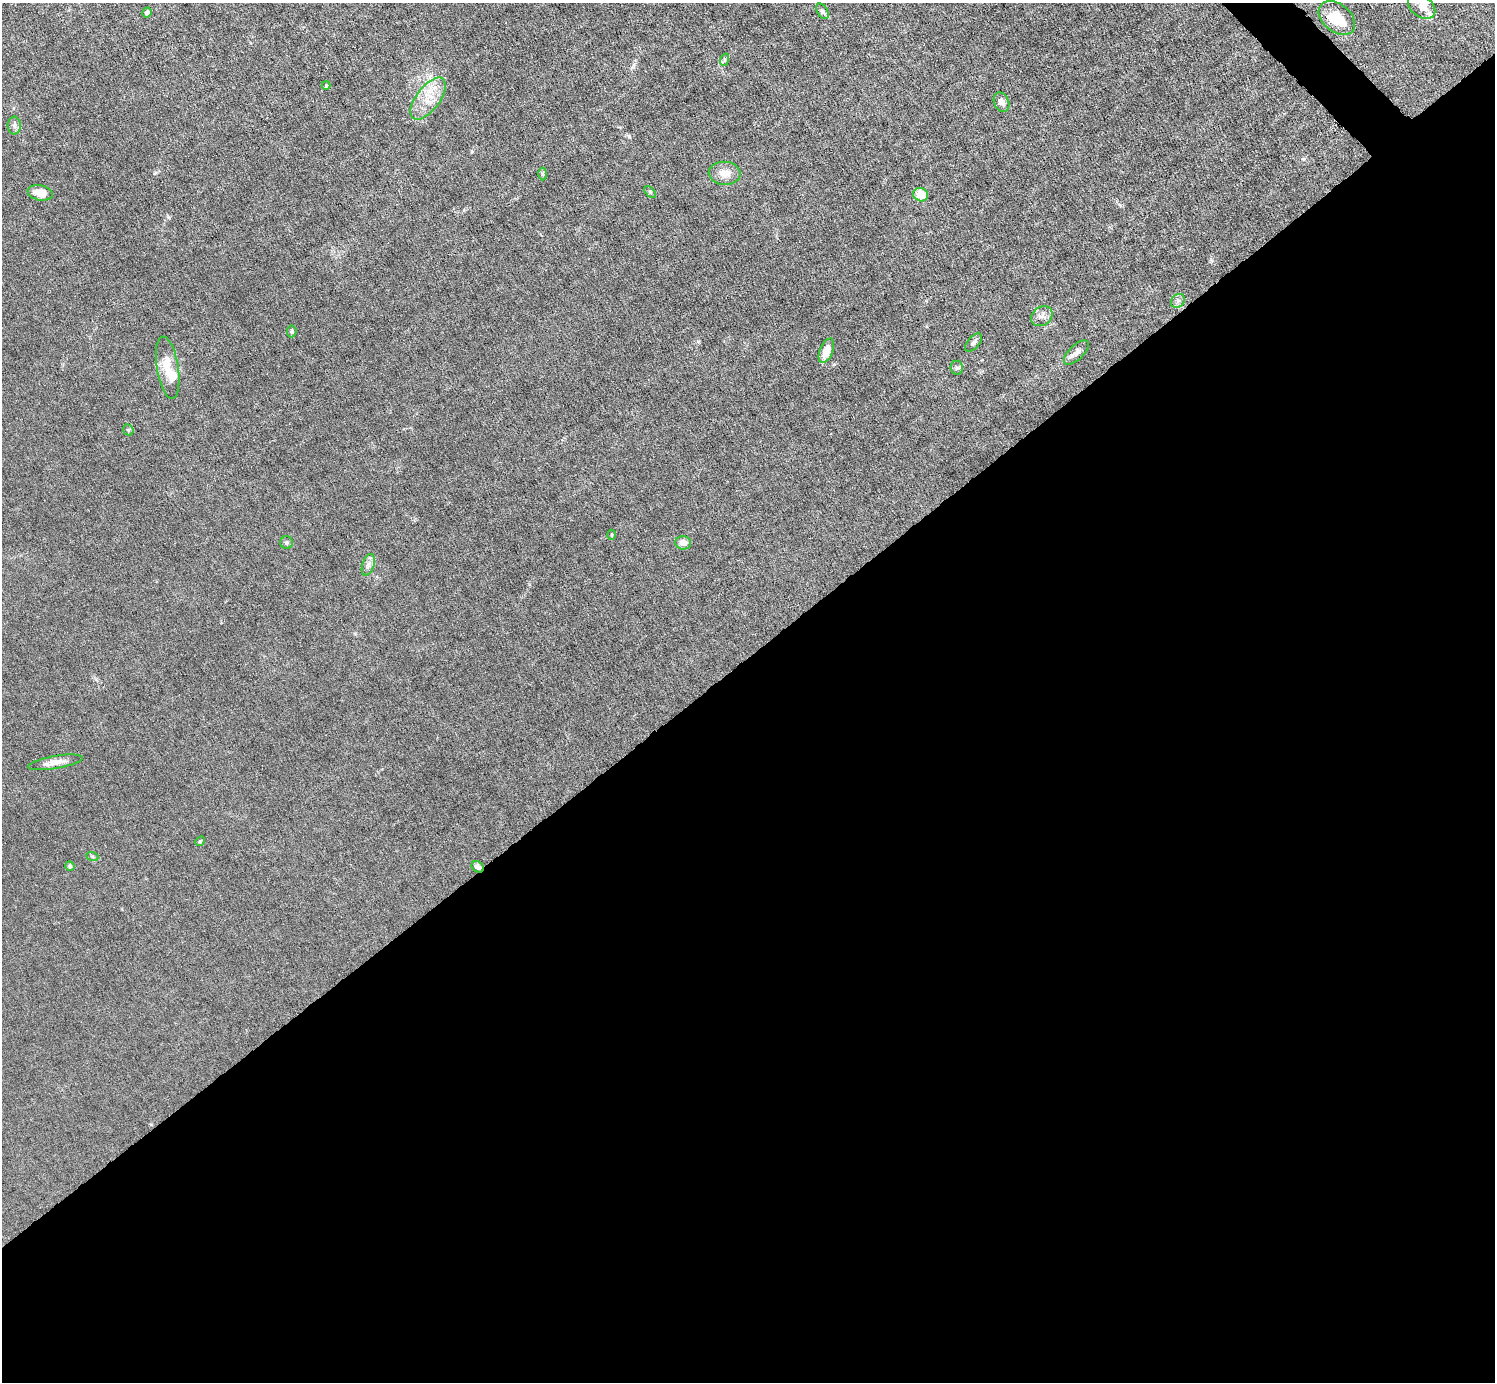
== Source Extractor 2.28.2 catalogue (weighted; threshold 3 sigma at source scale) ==
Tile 15 of 4 x 4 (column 3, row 4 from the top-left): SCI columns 2988-4480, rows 297-1676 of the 5974 x 5972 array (HDU 1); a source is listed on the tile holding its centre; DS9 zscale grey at full resolution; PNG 1497 x 1384 px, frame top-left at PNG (2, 3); each listed source drawn as its Kron ellipse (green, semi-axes under 4 px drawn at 4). Shown black and unused: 53% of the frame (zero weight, under 6 of 12 exposures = <1% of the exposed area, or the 3 px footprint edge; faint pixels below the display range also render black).
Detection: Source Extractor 2.28.2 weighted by HDU 2 'WHT'; one run over the whole footprint, this tile lists its part. Background 0.0142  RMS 0.003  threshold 0.0124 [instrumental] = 3 sigma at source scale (4.09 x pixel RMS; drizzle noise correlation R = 1.36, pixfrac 0.8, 0.05/0.05 arcsec/px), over >= 5 px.
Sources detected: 33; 1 inside a brighter listed object's ellipse — not listed separately; the other 32 listed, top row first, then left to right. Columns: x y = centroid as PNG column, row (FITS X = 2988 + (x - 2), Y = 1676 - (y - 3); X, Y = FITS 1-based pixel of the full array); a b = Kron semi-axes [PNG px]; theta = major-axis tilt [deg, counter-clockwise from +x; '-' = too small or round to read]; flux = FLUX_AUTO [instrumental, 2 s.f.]
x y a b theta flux
1422 6 15 10 -38 3
822 11 8 5 -58 0.78
147 12 5 4 - 0.68
1337 18 21 14 -40 7.6
724 60 6 4 71 0.47
326 85 4 4 - 0.28
428 99 25 11 53 5.5
1001 102 10 7 -66 1.6
14 125 9 6 -89 0.92
725 173 16 11 -4 2.8
542 174 6 4 89 0.36
650 192 7 4 -46 0.44
40 193 13 7 -10 3.4
921 195 7 6 - 4.5
1178 301 8 6 45 0.83
1042 316 11 9 34 1.6
292 331 6 5 - 0.48
973 343 11 6 49 0.76
826 351 13 6 67 3.7
1076 352 16 7 44 1.7
168 368 31 11 -81 5.4
957 368 7 6 - 0.58
128 430 6 5 - 0.38
612 535 5 3 - 0.26
287 543 6 6 - 0.54
683 543 8 6 -10 1.8
368 565 11 6 72 1
55 762 27 6 10 2.7
200 841 5 4 - 0.35
92 856 6 4 -20 0.37
70 866 5 4 - 0.61
478 867 7 5 -39 1.1
Overlapping masked pixels (flux is a lower limit): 1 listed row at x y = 478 867
Isophote crosses this tile's border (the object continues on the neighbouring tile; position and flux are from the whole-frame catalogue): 1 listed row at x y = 1422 6
Unlisted compact peaks at least as high as the median listed source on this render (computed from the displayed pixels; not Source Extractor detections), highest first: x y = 629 136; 155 173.